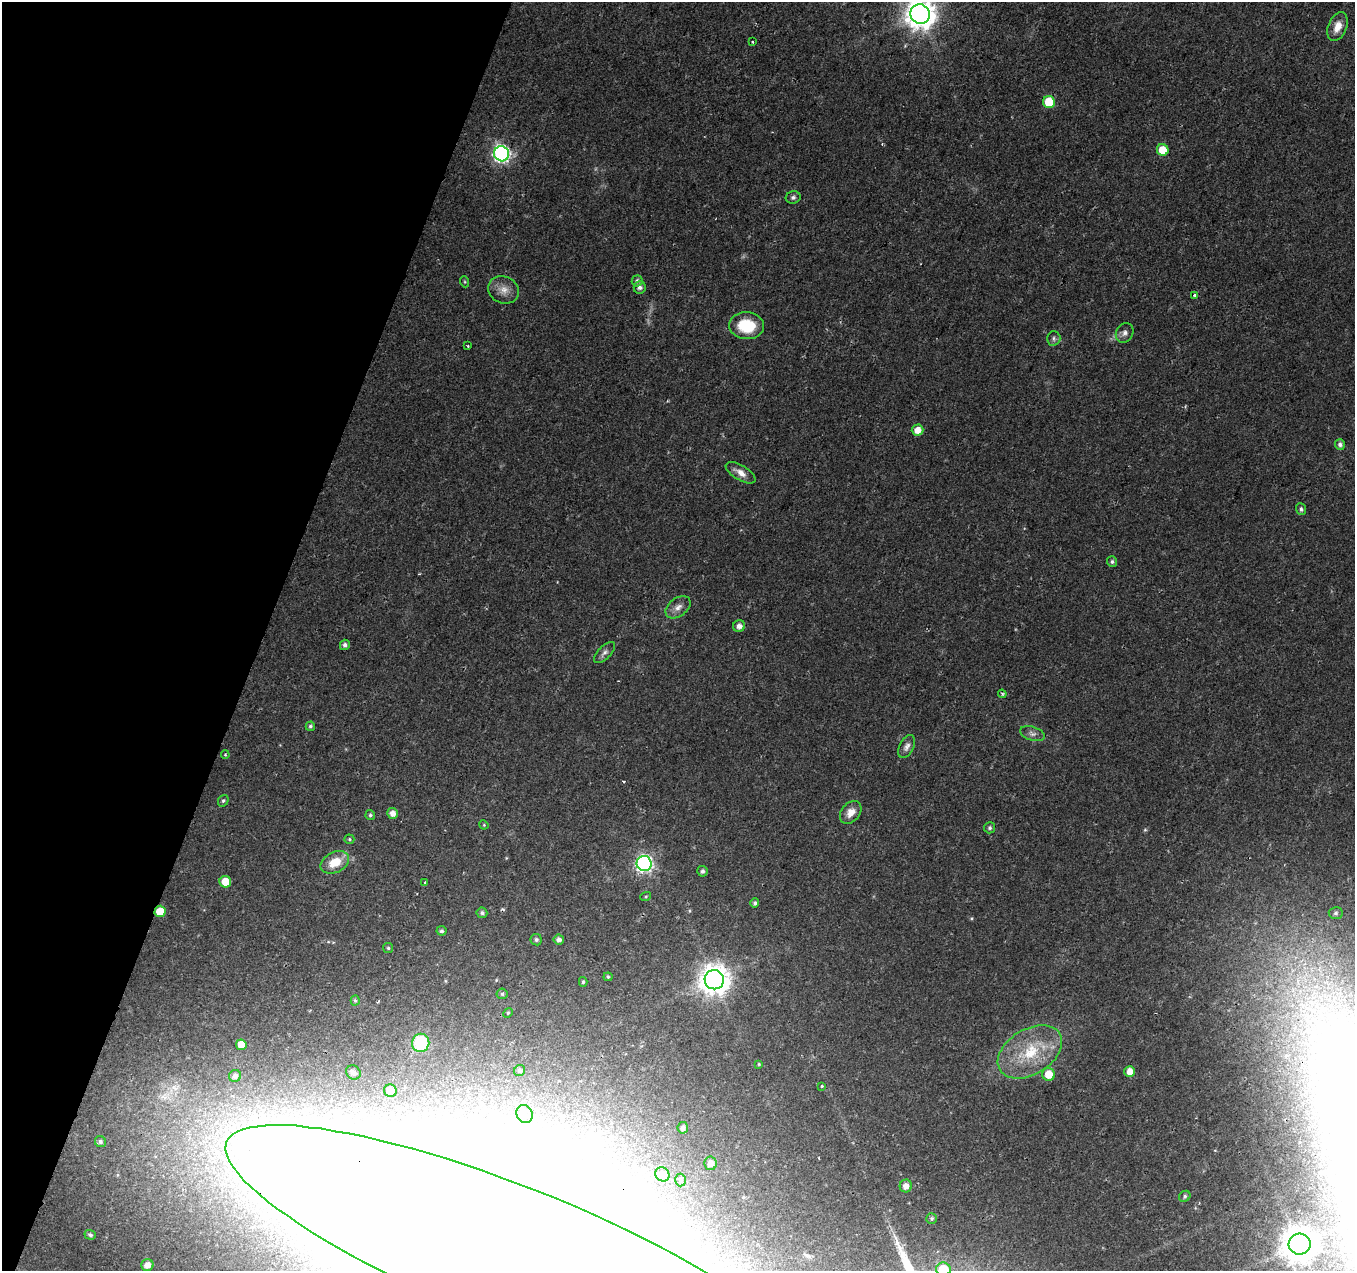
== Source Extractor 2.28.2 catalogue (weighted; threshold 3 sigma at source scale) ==
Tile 9 of 4 x 4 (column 1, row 3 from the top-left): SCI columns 1-1353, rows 1486-2754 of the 5423 x 5572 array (HDU 1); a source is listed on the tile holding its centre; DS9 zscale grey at full resolution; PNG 1357 x 1273 px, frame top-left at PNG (2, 2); each listed source drawn as its Kron ellipse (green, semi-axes under 4 px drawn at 4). Shown black and unused: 19% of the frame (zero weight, under 2 of 3 exposures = <1% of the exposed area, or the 3 px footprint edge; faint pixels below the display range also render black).
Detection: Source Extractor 2.28.2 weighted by HDU 2 'WHT'; one run over the whole footprint, this tile lists its part. Background 0.023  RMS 0.0028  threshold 0.0128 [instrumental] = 3 sigma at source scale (4.5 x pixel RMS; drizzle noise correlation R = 1.50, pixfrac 1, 0.0396/0.0396 arcsec/px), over >= 5 px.
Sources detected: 90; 5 inside a brighter object's white glare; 3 cosmic-ray / hot-pixel residue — neither listed nor drawn; the other 82 listed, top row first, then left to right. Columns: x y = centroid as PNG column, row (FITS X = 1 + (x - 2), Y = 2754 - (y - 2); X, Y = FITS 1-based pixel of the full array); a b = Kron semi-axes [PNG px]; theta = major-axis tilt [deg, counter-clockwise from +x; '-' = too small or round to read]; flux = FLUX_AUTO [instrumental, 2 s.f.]
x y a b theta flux
920 14 10 9 - 440
1338 26 15 9 69 3.5
752 42 3 2 - 0.52
1049 102 6 6 - 10
1163 150 6 5 - 6.4
501 154 8 7 - 88
793 197 7 6 - 0.77
637 281 5 5 - 0.88
465 282 5 3 - 0.31
640 287 6 6 - 1.1
503 290 16 13 -25 3.1
1194 295 3 3 - 0.5
746 326 18 13 -5 11
1125 333 10 8 61 1.3
1054 338 7 7 - 0.77
468 346 3 3 - 0.26
918 430 6 5 - 3.1
1340 444 5 5 - 0.93
741 473 17 7 -31 2.4
1301 509 6 5 - 0.72
1112 562 5 5 - 0.62
678 607 14 9 36 2.1
739 626 6 5 - 1.5
345 645 5 5 - 0.95
604 652 13 6 46 1.2
1002 694 4 3 - 0.41
310 726 5 4 - 0.51
1033 734 13 6 -18 1.3
907 747 12 7 63 1.3
225 755 4 3 - 0.34
223 801 6 5 - 0.56
851 812 13 9 50 2.8
392 813 5 5 - 2
370 815 5 4 - 0.51
484 825 5 4 - 0.29
990 828 5 5 - 0.64
349 839 5 4 - 0.38
335 862 15 10 26 5.9
644 864 7 7 - 84
702 871 5 5 - 0.79
225 882 6 5 - 4.6
425 883 3 3 - 0.76
646 896 5 3 - 0.31
755 903 5 4 - 0.64
160 911 6 5 - 5.7
482 913 5 5 - 0.69
1336 913 7 6 - 0.68
441 931 5 4 - 0.66
559 939 5 5 - 1.2
536 940 6 5 - 0.69
388 948 5 5 - 0.41
608 977 4 4 - 0.36
714 980 10 9 - 420
583 982 5 4 - 0.44
502 994 5 5 - 0.5
355 1000 5 4 - 0.41
508 1013 5 4 - 0.32
421 1043 9 8 - 16
241 1045 5 5 - 3.7
1030 1052 35 22 32 15
759 1064 4 3 - 0.26
520 1071 6 5 - 0.71
1130 1071 5 5 - 3.1
353 1073 8 6 -38 1.7
1049 1074 6 6 - 4.4
235 1076 6 6 - 1.3
821 1086 3 3 - 1.4
390 1091 6 6 - 3.4
525 1114 9 8 - 1.5
683 1128 6 5 - 1.1
100 1142 6 5 - 0.67
710 1163 7 6 - 2
662 1174 7 6 - 2.2
681 1180 6 5 - 0.75
906 1186 6 6 - 1.9
1185 1196 6 5 - 0.57
932 1218 5 5 - 0.54
90 1235 6 5 - 0.68
1300 1244 11 10 - 660
513 1255 308 68 -22 9700
147 1265 6 6 - 2.2
943 1270 7 7 - 10
Overlapping masked pixels (flux is a lower limit): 2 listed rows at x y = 160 911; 513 1255
Isophote crosses this tile's border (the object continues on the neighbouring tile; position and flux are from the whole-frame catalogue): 3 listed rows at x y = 920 14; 513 1255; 943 1270